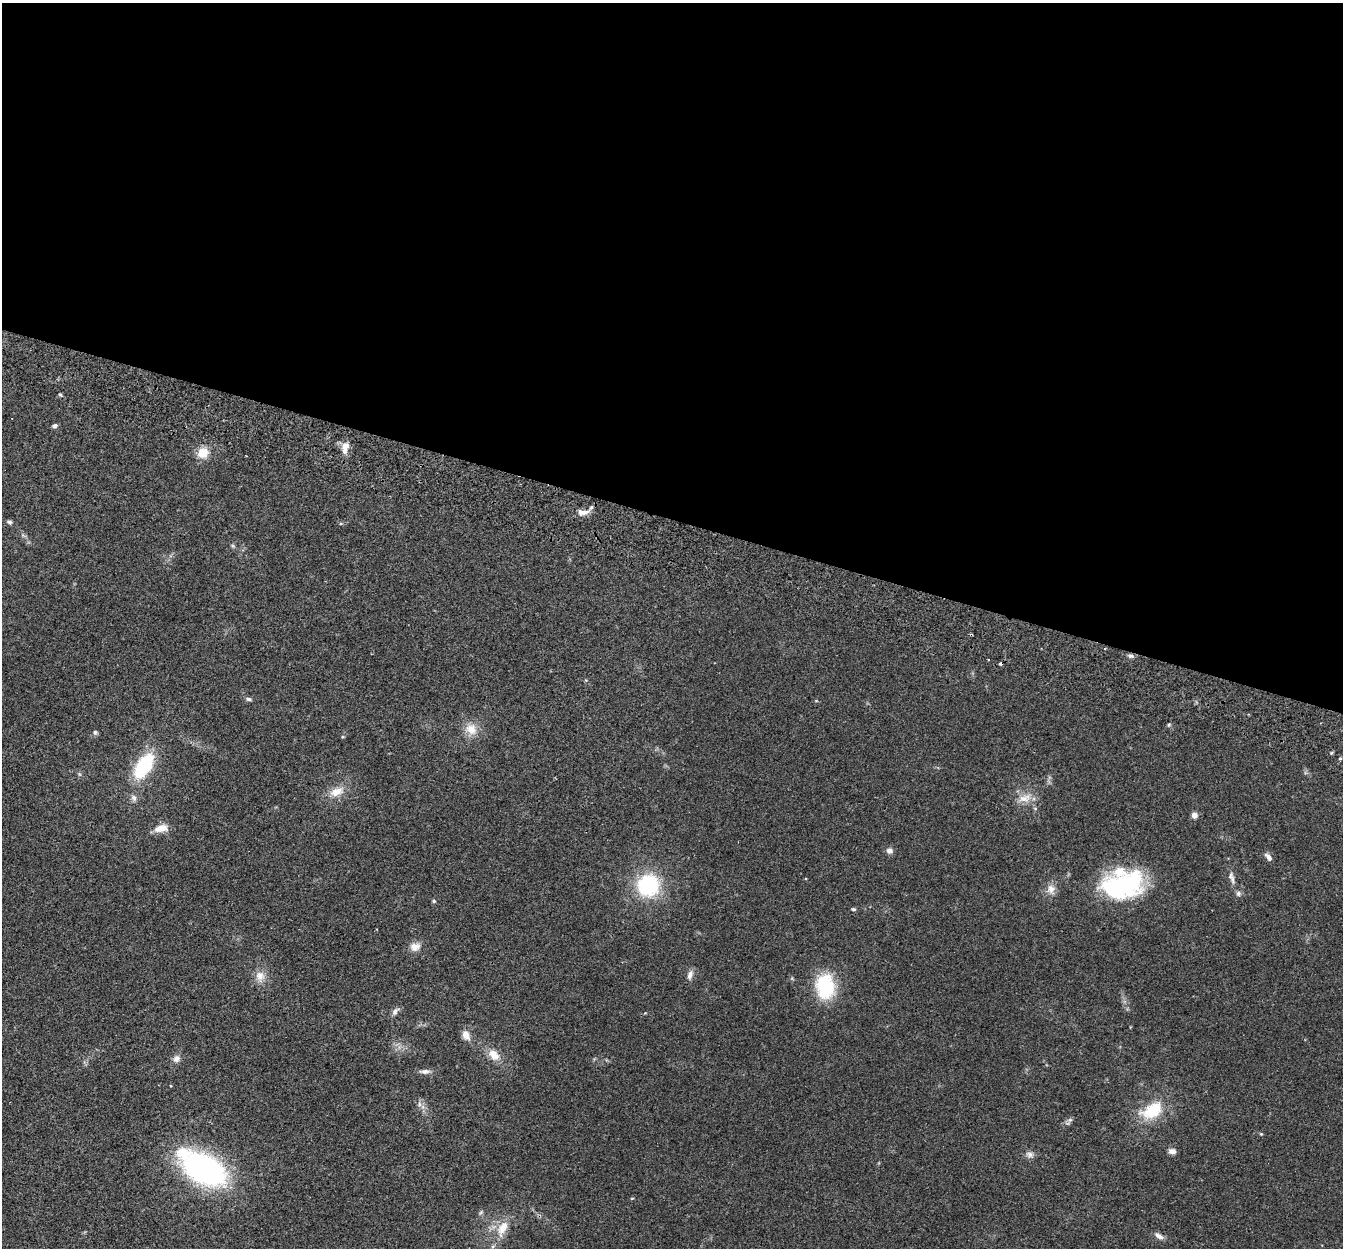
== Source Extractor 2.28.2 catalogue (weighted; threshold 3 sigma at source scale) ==
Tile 3 of 4 x 4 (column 3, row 1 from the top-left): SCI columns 2704-4044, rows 3928-5173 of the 5411 x 5490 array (HDU 1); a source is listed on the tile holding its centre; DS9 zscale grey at full resolution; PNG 1345 x 1250 px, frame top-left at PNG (2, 3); no overlay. Shown black and unused: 42% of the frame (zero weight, under 2 of 3 exposures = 3% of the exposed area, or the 3 px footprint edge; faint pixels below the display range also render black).
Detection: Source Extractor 2.28.2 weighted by HDU 2 'WHT'; one run over the whole footprint, this tile lists its part. Background 0.0645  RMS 0.0082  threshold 0.0369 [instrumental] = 3 sigma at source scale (4.5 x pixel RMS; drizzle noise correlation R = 1.50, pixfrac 1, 0.05/0.05 arcsec/px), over >= 5 px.
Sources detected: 57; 1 cosmic-ray / hot-pixel residue — not listed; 3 inside a brighter listed object's ellipse — not listed separately; the other 53 listed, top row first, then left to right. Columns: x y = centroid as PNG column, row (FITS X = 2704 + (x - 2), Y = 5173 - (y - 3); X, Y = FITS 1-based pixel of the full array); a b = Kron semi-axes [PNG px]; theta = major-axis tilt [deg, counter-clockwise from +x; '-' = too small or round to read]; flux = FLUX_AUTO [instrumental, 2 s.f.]
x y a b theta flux
60 394 5 3 - 0.9
55 426 5 4 - 2.9
345 447 14 8 76 8.4
203 453 15 13 39 11
583 512 17 7 0 5.8
10 522 6 5 - 1.6
233 546 6 5 - 1.2
1105 648 3 2 - 0.56
1130 656 8 5 5 2.1
988 660 3 2 - 0.9
248 699 9 5 -10 1.9
1169 725 6 5 - 1.1
471 729 17 15 -46 12
95 732 7 5 -26 1.5
343 737 5 3 - 0.77
144 766 24 12 57 59
79 774 6 4 -71 1.1
336 792 22 11 20 11
134 798 10 7 -65 2.9
1025 798 21 10 18 9.3
1035 808 6 4 -20 0.94
1194 815 7 6 - 3.7
161 828 14 8 12 10
889 851 9 7 -5 3.1
1268 857 11 6 -49 3.2
1233 880 14 6 -80 3.3
1123 884 46 31 10 97
648 885 25 24 - 58
1051 889 14 11 -76 6.3
1238 894 7 6 - 2.2
434 901 5 4 - 1.1
853 909 6 4 -14 1.1
415 947 14 11 14 6.6
690 975 12 7 70 4.1
260 976 15 13 -85 8.3
825 986 27 20 -83 48
395 1011 12 7 49 3.2
466 1035 14 9 -66 6.1
494 1055 17 11 -45 9.5
176 1059 10 8 53 4
425 1071 15 6 2 3.6
171 1086 4 2 - 0.62
423 1107 7 4 -72 2.3
1152 1110 31 18 28 31
1070 1120 7 6 - 1.9
1261 1134 5 4 - 0.8
1172 1151 9 7 -13 3.6
1030 1154 11 8 -5 3.6
204 1169 39 23 -28 200
632 1198 5 3 - 0.59
481 1212 7 4 59 1.4
502 1228 24 12 64 15
1159 1236 12 6 -33 4.1